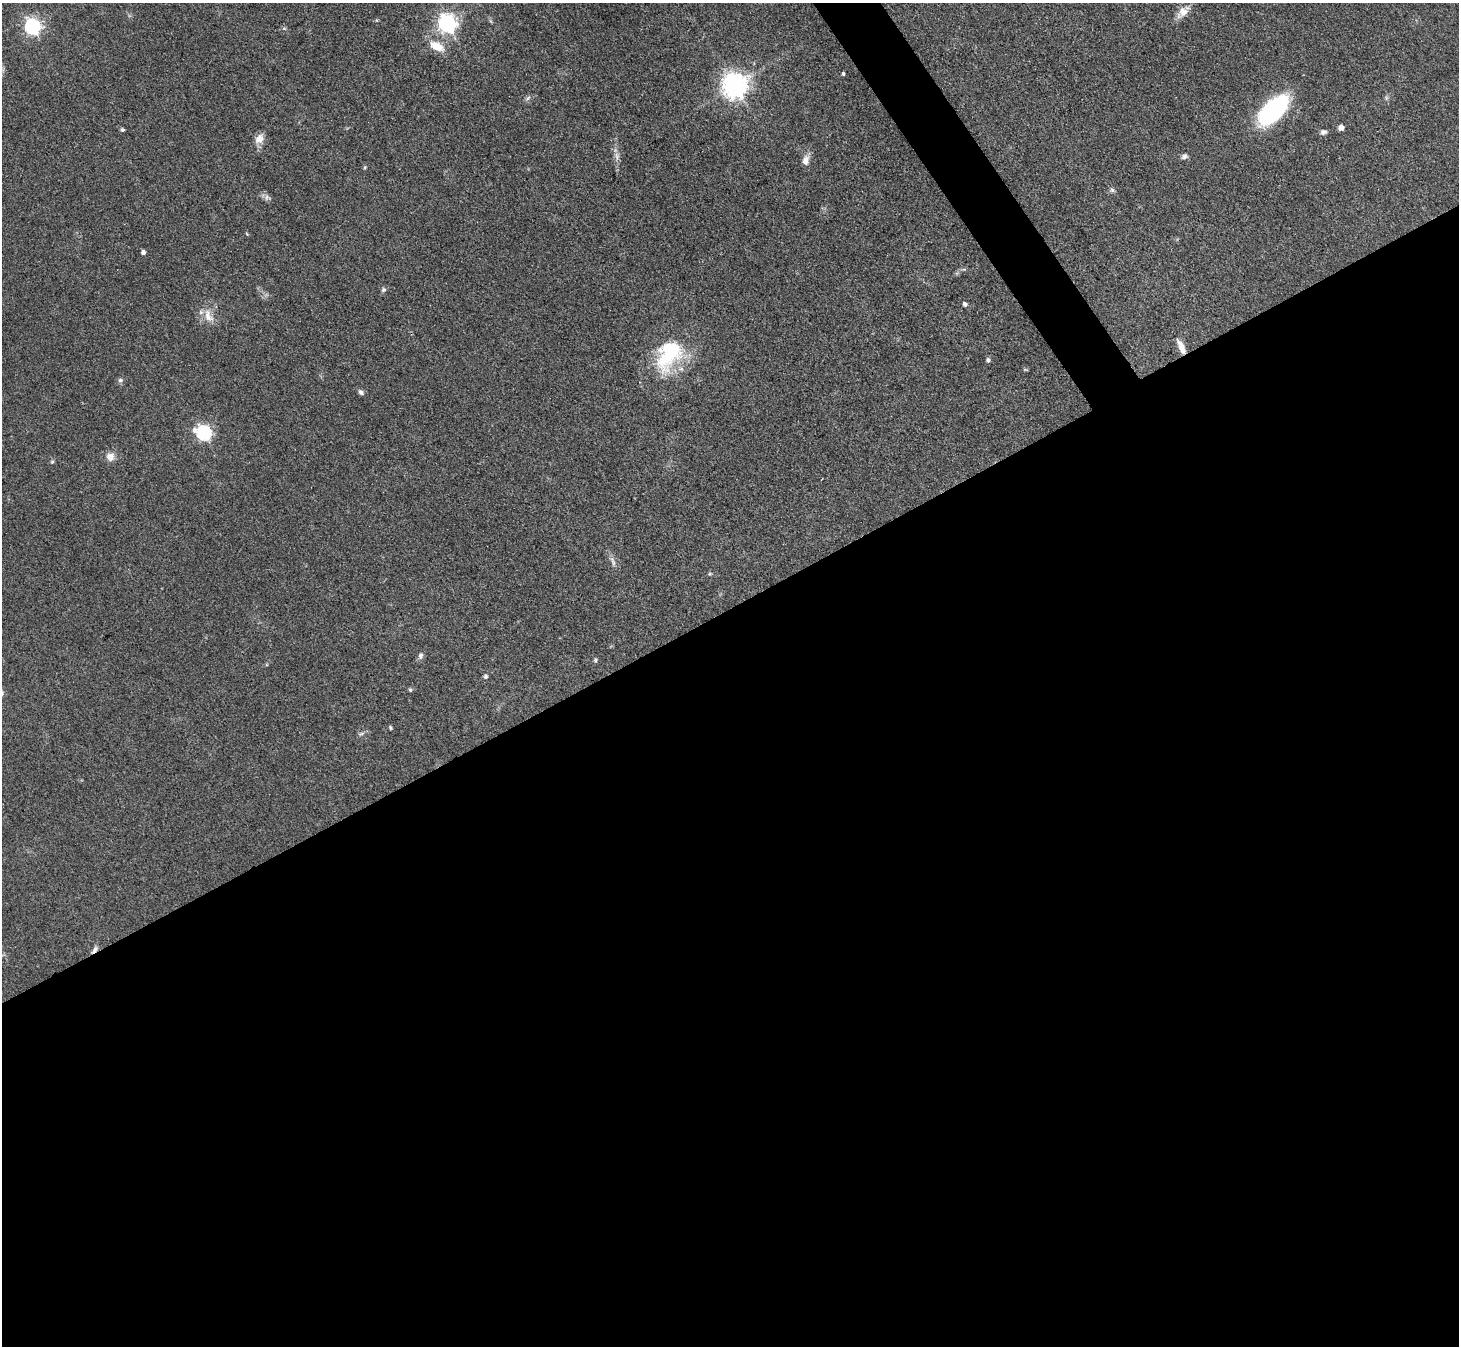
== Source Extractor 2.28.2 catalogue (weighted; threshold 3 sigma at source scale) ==
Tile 15 of 4 x 4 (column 3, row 4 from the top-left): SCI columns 2916-4372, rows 295-1638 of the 5832 x 5824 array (HDU 1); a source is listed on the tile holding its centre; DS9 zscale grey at full resolution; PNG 1461 x 1348 px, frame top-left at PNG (2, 3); no overlay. Shown black and unused: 56% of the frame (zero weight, under 3 of 4 exposures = <1% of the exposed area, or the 3 px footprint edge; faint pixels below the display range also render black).
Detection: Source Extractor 2.28.2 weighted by HDU 2 'WHT'; one run over the whole footprint, this tile lists its part. Background 0.0504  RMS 0.005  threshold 0.0223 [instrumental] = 3 sigma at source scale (4.5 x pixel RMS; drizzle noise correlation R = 1.50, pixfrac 1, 0.05/0.05 arcsec/px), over >= 5 px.
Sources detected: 45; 2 inside a brighter object's white glare — not listed; the other 43 listed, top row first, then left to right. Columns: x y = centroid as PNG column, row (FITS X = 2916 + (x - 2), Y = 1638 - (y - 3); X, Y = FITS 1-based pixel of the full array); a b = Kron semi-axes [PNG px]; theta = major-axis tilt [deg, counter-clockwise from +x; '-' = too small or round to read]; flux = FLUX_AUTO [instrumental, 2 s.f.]
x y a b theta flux
1182 12 19 11 43 5.2
447 24 7 7 - 230
32 27 7 6 - 130
284 28 6 4 -19 0.7
437 46 21 11 -28 8.4
843 74 3 3 - 0.92
734 86 8 8 - 500
528 98 8 4 45 1.1
1386 98 7 4 72 0.87
1273 110 37 17 45 61
1341 128 5 4 - 3.8
122 130 4 4 - 1
1323 132 8 6 8 1.5
259 139 13 10 49 4.5
617 156 13 6 -85 2.6
1184 156 8 6 30 1.6
806 160 13 8 77 3.5
365 167 5 4 - 0.6
1112 190 8 5 -73 1.2
267 197 9 7 -18 1.7
247 234 5 3 - 0.45
143 252 4 4 - 1.7
383 290 7 6 - 1.1
965 304 5 4 - 1.6
208 316 21 11 -68 6.1
1181 347 20 7 -66 4.7
669 356 44 27 48 39
988 360 5 4 - 1.4
1025 369 6 4 -1 0.55
120 380 6 6 - 1.2
361 392 8 5 -41 1.3
203 433 7 6 - 100
110 457 12 11 - 3.6
52 462 5 5 - 0.66
613 561 17 5 -74 2.2
710 574 6 4 1 0.61
421 655 9 7 86 1.7
595 660 5 5 - 0.86
485 676 5 5 - 1.1
410 690 5 4 - 0.97
390 727 5 3 - 0.66
361 734 10 4 29 1.2
95 950 11 5 50 1.9
Overlapping masked pixels (flux is a lower limit): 2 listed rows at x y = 1181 347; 95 950